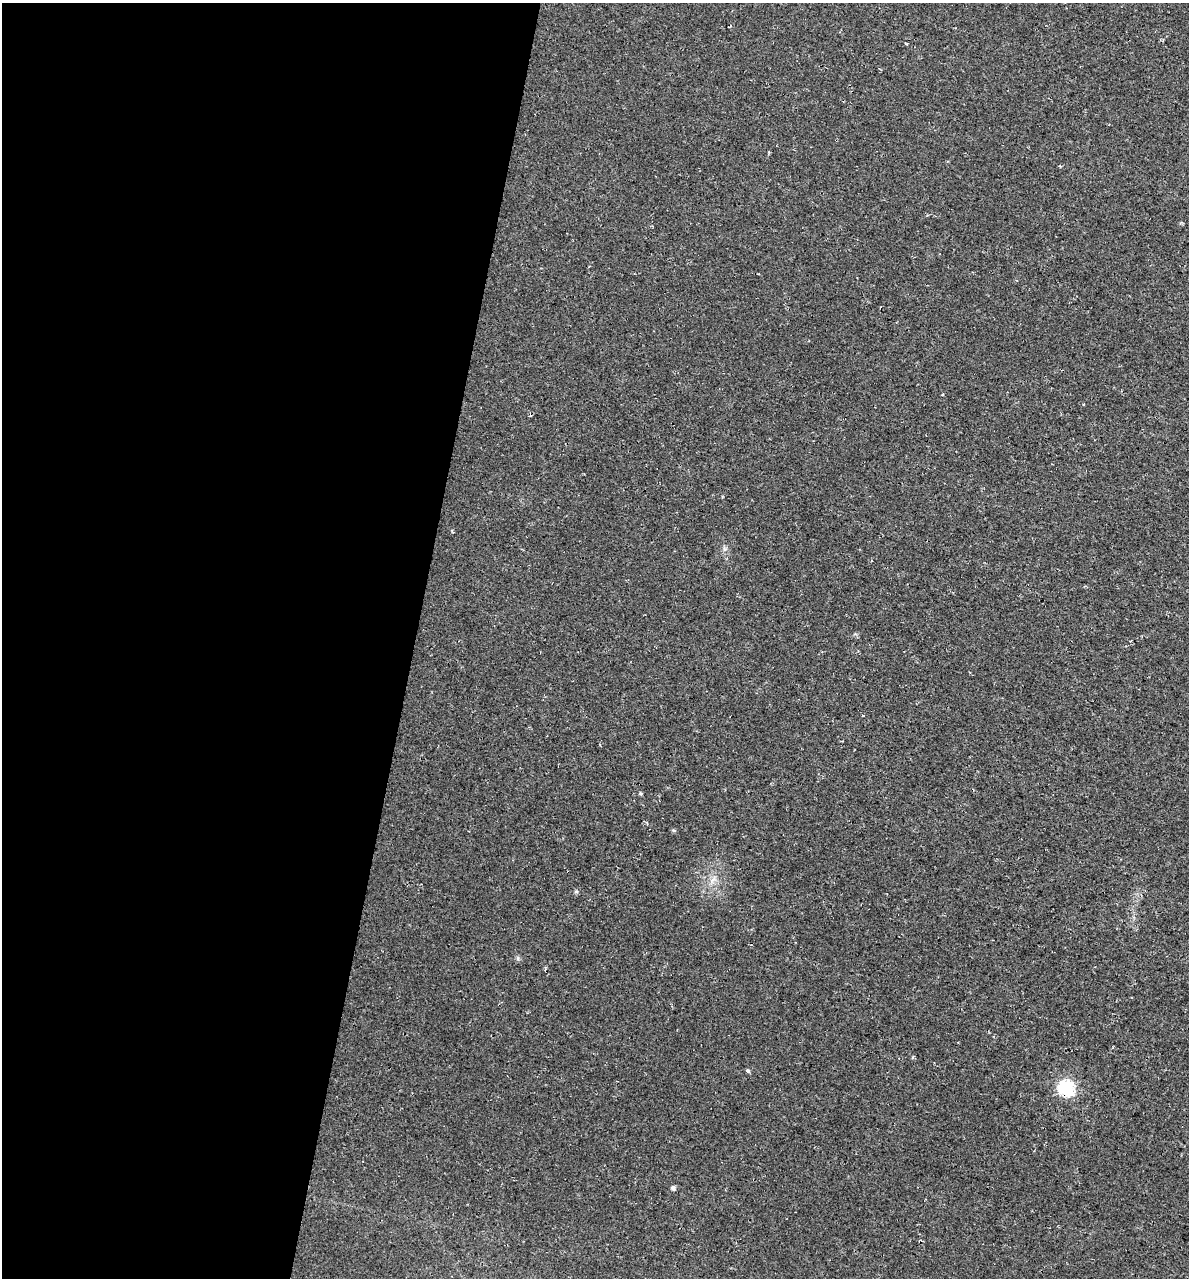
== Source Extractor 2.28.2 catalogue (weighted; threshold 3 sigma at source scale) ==
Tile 5 of 4 x 4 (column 1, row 2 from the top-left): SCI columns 339-1525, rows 2566-3841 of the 5364 x 5141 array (HDU 1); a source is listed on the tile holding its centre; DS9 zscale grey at full resolution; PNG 1191 x 1280 px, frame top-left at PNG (2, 3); no overlay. Shown black and unused: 35% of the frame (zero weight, under 3 of 4 exposures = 5% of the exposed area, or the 3 px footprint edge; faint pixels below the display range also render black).
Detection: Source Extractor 2.28.2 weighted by HDU 2 'WHT'; one run over the whole footprint, this tile lists its part. Background 0.0117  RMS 0.0071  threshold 0.0319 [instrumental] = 3 sigma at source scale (4.5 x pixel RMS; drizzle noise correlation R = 1.50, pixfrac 1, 0.0396/0.0396 arcsec/px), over >= 5 px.
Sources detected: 8; all 8 listed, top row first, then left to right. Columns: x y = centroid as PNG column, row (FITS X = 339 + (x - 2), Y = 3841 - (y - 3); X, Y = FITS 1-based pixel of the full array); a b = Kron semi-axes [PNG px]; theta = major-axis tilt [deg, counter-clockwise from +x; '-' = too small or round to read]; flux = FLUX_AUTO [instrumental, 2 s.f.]
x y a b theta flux
943 394 3 3 - 1.5
641 794 5 3 - 0.98
674 830 6 4 -21 0.98
713 879 9 6 53 3.1
518 958 6 4 72 1.1
748 1071 5 4 - 1.2
1066 1088 7 7 - 140
673 1188 5 5 - 2.1
Overlapping masked pixels (flux is a lower limit): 1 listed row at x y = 1066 1088